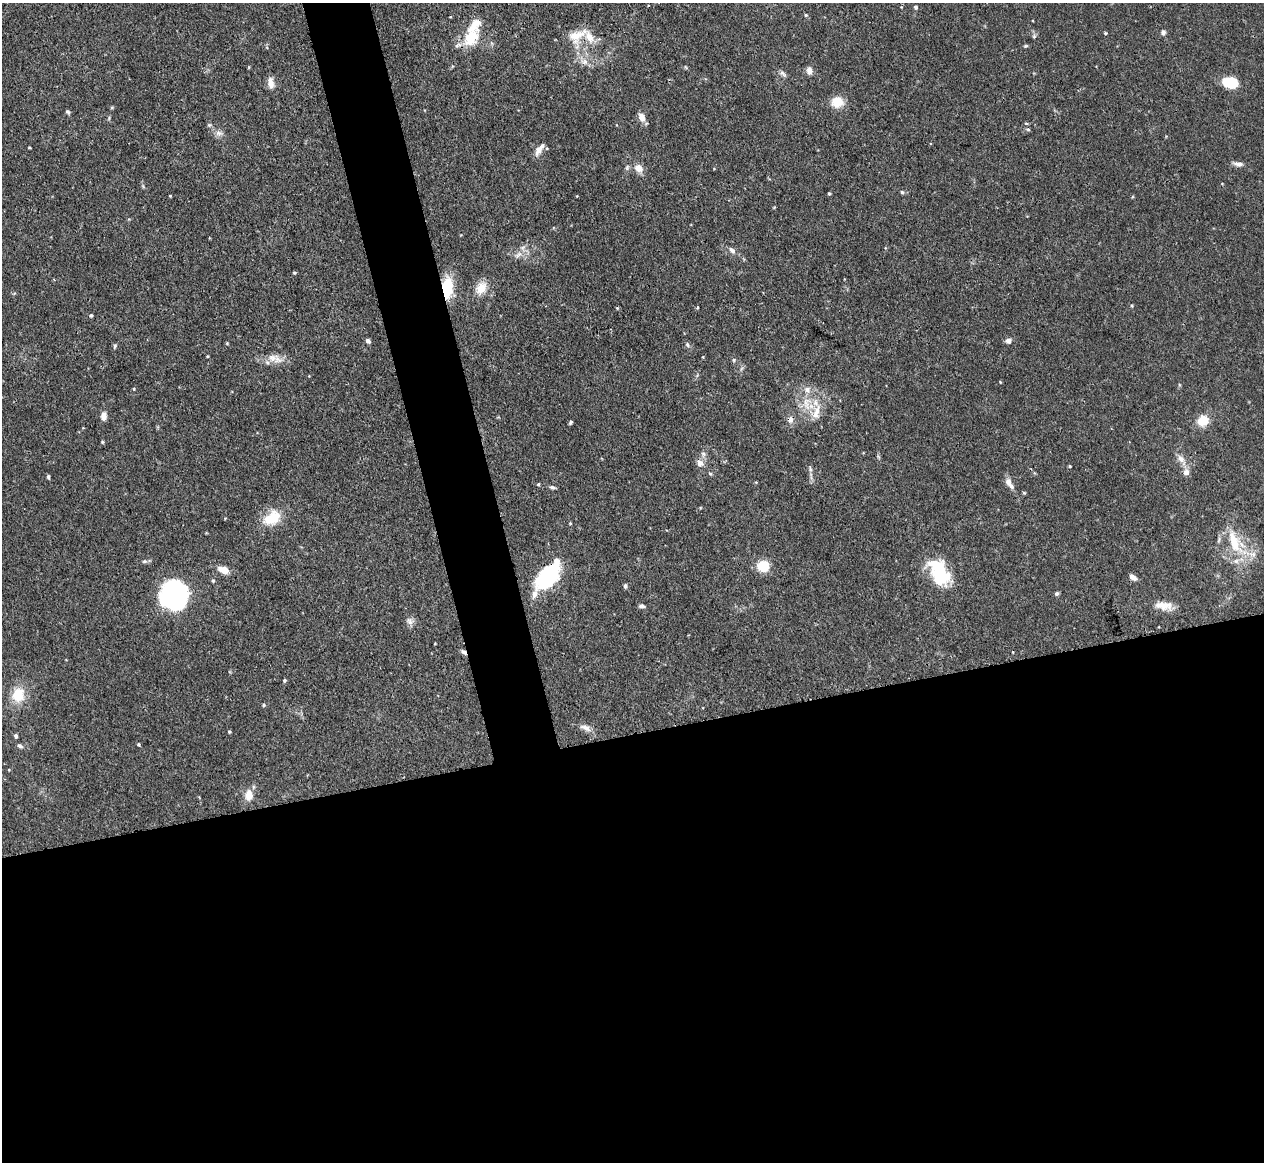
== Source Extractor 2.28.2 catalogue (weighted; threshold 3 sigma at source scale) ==
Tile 15 of 4 x 4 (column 3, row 4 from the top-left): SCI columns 2535-3796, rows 146-1305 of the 5067 x 5049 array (HDU 1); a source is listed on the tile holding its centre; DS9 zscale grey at full resolution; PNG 1266 x 1164 px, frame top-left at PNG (2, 3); no overlay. Shown black and unused: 40% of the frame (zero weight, under 3 of 4 exposures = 1% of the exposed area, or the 3 px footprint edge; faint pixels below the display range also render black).
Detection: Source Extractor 2.28.2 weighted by HDU 2 'WHT'; one run over the whole footprint, this tile lists its part. Background 0.0736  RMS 0.0041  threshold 0.0184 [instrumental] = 3 sigma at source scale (4.5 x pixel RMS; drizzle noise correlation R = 1.50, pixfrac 1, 0.05/0.05 arcsec/px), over >= 5 px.
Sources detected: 97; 2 inside a brighter object's white glare — not listed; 10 inside a brighter listed object's ellipse — not listed separately; the other 85 listed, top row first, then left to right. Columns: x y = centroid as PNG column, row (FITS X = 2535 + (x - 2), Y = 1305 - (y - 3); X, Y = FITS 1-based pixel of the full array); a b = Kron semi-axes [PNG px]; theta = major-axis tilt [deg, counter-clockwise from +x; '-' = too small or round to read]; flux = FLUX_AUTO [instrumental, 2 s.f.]
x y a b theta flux
916 7 5 5 - 0.69
806 15 5 4 - 0.59
1163 32 7 6 - 0.93
1105 33 4 3 - 0.48
577 35 29 15 28 8.6
1034 36 6 4 46 0.59
471 37 25 16 57 13
1026 46 7 3 0 0.52
585 62 8 8 - 2.2
685 67 5 3 - 0.42
809 71 8 6 -90 2.3
783 74 11 5 -47 1.2
1230 82 16 10 -10 12
271 83 14 7 -77 3.1
837 102 11 10 - 8.5
112 107 5 3 - 0.44
68 112 6 4 -28 0.73
642 117 9 6 -72 3.6
1026 123 5 3 - 0.57
209 125 5 4 - 0.54
1028 129 6 3 -19 0.49
219 133 10 6 -7 1.8
29 147 3 2 - 0.44
539 149 16 6 55 2.9
1238 164 13 5 -5 1.8
638 168 11 9 -34 3.7
902 192 5 5 - 0.56
829 193 4 3 - 0.5
170 196 3 3 - 0.36
732 250 10 6 -48 1.6
518 255 10 5 45 1.7
294 273 4 4 - 0.47
447 288 24 12 89 14
481 288 16 11 57 6.2
1132 306 4 4 - 0.43
698 307 4 3 - 0.39
617 308 4 4 - 0.41
91 316 5 4 - 0.62
368 341 6 5 - 0.97
1008 341 7 6 - 1.8
227 343 4 4 - 0.41
687 345 7 5 -70 0.81
115 346 7 4 70 0.69
272 358 15 9 -9 3.9
734 360 5 5 - 0.62
807 403 23 11 -88 8.1
103 416 9 6 86 2.9
790 420 9 7 88 2
1203 421 6 6 - 17
571 422 4 3 - 0.73
102 442 5 3 - 0.43
1181 459 19 7 -56 3.3
700 463 9 9 - 2.5
1069 466 3 3 - 0.41
810 469 8 3 -77 0.83
48 477 5 4 - 0.63
1009 483 16 7 -58 2.8
538 484 4 3 - 0.47
552 487 8 4 -13 0.89
1024 493 4 4 - 0.48
272 518 24 16 34 11
1234 542 42 16 -62 17
145 561 8 5 6 0.88
763 566 9 8 - 14
224 570 10 7 -21 4.9
939 573 31 19 87 18
548 576 29 15 53 42
1133 577 8 5 -35 2.3
213 581 5 4 - 0.67
625 586 6 4 90 0.8
1057 593 5 4 - 0.81
174 595 27 21 59 66
642 606 7 4 -9 1.2
1164 606 22 10 -4 5.2
410 621 11 8 -59 1.9
464 652 8 5 -44 1.1
284 680 4 4 - 0.68
18 695 16 14 72 10
264 705 5 4 - 0.57
585 728 17 7 -24 2.6
229 732 4 3 - 0.51
16 736 5 4 - 0.94
138 744 4 3 - 0.53
20 746 8 5 -24 0.97
248 795 9 7 -88 5.8
Overlapping masked pixels (flux is a lower limit): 4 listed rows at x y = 447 288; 790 420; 548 576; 464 652